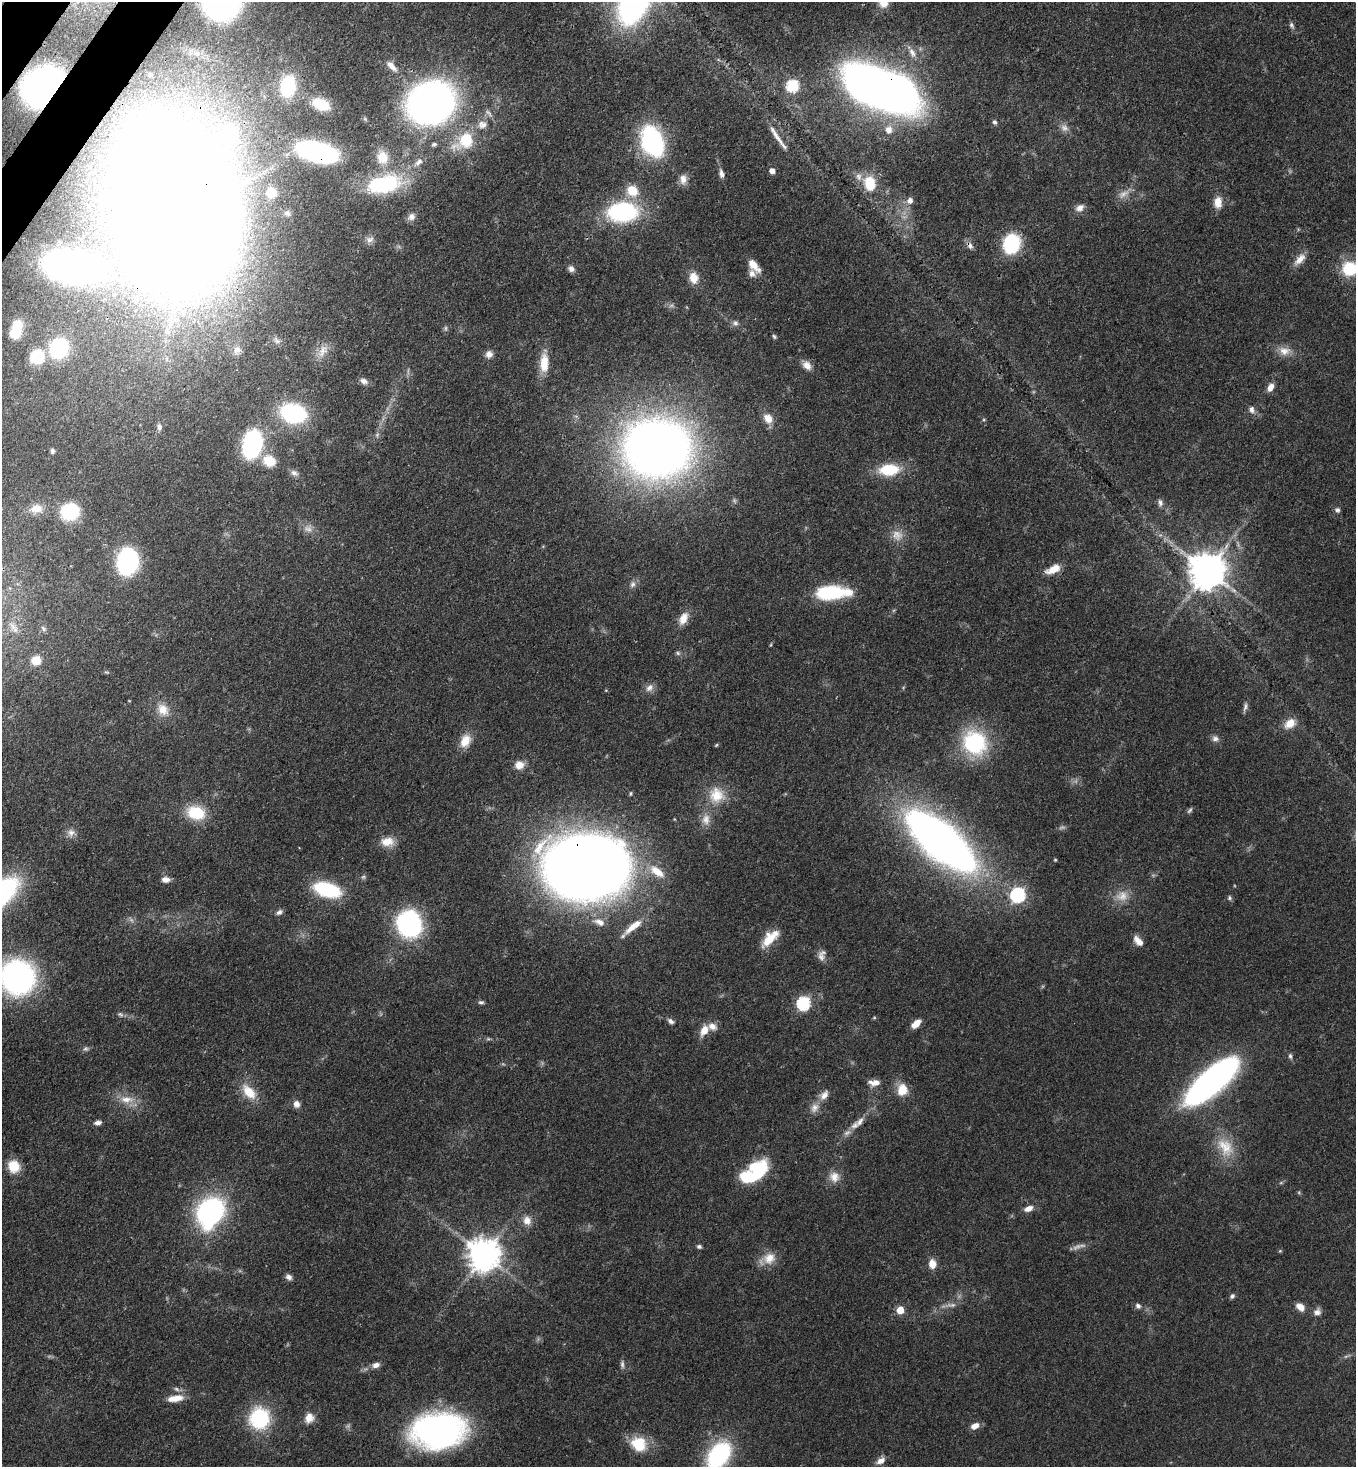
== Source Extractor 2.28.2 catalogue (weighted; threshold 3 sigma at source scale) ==
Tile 11 of 4 x 4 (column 3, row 3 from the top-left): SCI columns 2932-4285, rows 1527-2991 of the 6004 x 5981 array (HDU 1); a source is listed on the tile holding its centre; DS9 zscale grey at full resolution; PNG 1358 x 1469 px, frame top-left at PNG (2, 2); no overlay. Shown black and unused: <1% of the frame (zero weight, under 3 of 4 exposures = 7% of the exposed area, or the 3 px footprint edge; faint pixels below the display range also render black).
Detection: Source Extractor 2.28.2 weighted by HDU 2 'WHT'; one run over the whole footprint, this tile lists its part. Background 0.0725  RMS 0.0036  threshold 0.0164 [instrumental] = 3 sigma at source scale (4.5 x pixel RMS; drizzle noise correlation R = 1.50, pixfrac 1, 0.05/0.05 arcsec/px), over >= 5 px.
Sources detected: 185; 12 too faint to see at this stretch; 5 inside a brighter object's white glare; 1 long thin detection or spike segment (spike, bleed or trail) — not listed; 4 inside a brighter listed object's ellipse — not listed separately; the other 163 listed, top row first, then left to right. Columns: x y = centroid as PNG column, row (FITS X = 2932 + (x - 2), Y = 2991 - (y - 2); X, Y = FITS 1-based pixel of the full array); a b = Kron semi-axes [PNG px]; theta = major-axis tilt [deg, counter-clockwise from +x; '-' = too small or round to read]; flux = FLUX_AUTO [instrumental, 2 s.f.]
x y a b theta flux
883 3 13 12 - 4.2
1291 25 8 5 -62 0.96
912 53 15 8 -62 2.9
793 85 6 6 - 39
288 86 19 13 81 19
44 87 24 18 31 220
881 89 54 26 -22 420
431 103 29 25 29 270
321 104 18 11 -24 9.1
995 122 7 6 - 0.88
1064 128 12 10 -35 2.3
889 130 11 10 - 3.4
776 135 34 5 -57 3.6
465 141 28 18 35 14
652 141 26 17 -69 63
434 144 7 5 12 0.78
317 152 29 13 -15 95
382 157 21 16 -80 7.8
419 162 13 7 38 2.1
772 171 5 5 - 2.5
721 173 10 6 -79 1.5
859 177 11 8 -79 2.1
683 179 13 9 87 2.7
870 183 9 7 -74 17
384 184 46 22 12 30
632 191 16 14 -37 7.9
271 193 10 10 - 4.9
910 200 7 6 - 2.1
1218 202 14 10 -90 4.3
1080 208 12 9 38 2.4
622 212 34 21 3 41
287 213 8 7 - 1.1
411 217 11 9 45 1.8
176 218 97 76 82 1600
370 240 11 8 26 1.8
1011 244 13 11 72 38
970 245 11 7 -58 1.6
1300 259 19 9 47 3.6
754 265 17 8 -51 4.9
73 267 42 21 -10 180
571 269 9 7 -38 1.4
1350 269 16 15 - 15
694 278 13 10 -79 4.5
735 323 9 7 -46 1.3
15 333 13 12 - 7.5
774 337 6 4 -51 0.69
59 348 14 13 - 46
237 350 14 10 67 3.1
323 351 21 10 60 4.5
1284 351 17 12 -6 4.1
489 354 9 9 - 2.1
37 357 11 10 - 23
544 363 26 11 89 7.3
807 365 12 9 -48 2.9
364 381 10 7 -23 1.8
1270 387 10 7 59 2.8
1252 409 10 7 -72 1.8
293 413 20 15 -14 52
768 418 13 10 -51 4.2
984 420 5 3 - 0.37
159 427 8 6 -72 1.2
377 435 6 5 - 0.73
252 444 20 13 80 64
657 448 40 35 7 460
52 451 5 4 - 0.95
269 461 17 15 -30 7.9
889 470 24 13 2 13
294 473 11 8 -27 1.7
1160 503 10 7 -76 1.4
36 509 18 11 9 4.6
1337 510 7 6 - 0.98
70 512 13 11 16 32
897 535 16 15 - 4.3
128 562 15 11 81 98
1053 569 17 8 24 5.4
1207 570 11 10 - 980
632 584 10 8 72 1.5
832 592 33 13 2 28
683 618 17 10 65 4.2
43 629 9 6 -52 0.98
678 653 6 6 - 0.78
36 660 11 10 - 5.5
107 672 8 3 -5 0.51
649 688 13 9 41 2.3
1245 707 12 6 73 1.2
163 710 18 14 -51 6.1
1290 723 14 10 37 4.9
1215 738 9 8 - 1.6
465 741 17 12 66 5.3
975 743 30 28 -48 33
716 745 6 3 45 0.41
519 765 12 10 6 3.6
716 795 23 22 - 11
1190 810 9 5 50 0.75
196 813 23 17 -14 13
706 820 16 11 88 3.8
71 833 11 10 - 2.2
387 841 18 12 4 5
941 841 54 22 -40 330
1055 860 4 4 - 0.38
586 867 52 39 -2 750
657 871 23 10 -35 6.9
363 877 6 6 - 0.73
166 880 9 6 -2 2.5
327 890 24 12 -16 28
1018 895 7 6 - 81
1122 896 17 14 17 5.1
1229 898 7 6 - 0.76
279 912 9 6 37 1.2
599 922 15 8 -22 3
409 924 17 15 -67 83
633 926 29 8 38 6.7
770 938 23 10 45 8.5
1137 940 11 9 -73 2.5
821 957 16 9 -66 2.3
17 977 26 24 -54 120
481 1002 7 5 -7 0.81
803 1003 7 6 - 56
120 1014 9 5 -23 0.96
874 1018 6 4 19 0.39
671 1021 9 6 -36 1.3
916 1024 11 6 42 4.1
704 1030 12 8 64 4.6
1290 1056 7 5 -82 0.82
1211 1081 55 19 41 140
874 1083 15 8 0 2.9
902 1090 13 11 80 6.7
249 1092 25 13 -47 7.8
824 1095 15 9 52 3
127 1099 22 10 -2 5.2
296 1104 9 8 - 2
860 1121 17 8 53 3
98 1123 9 5 12 1.5
847 1133 13 7 26 2.1
1225 1147 31 20 -55 11
14 1166 14 12 -62 7.6
757 1175 31 9 39 15
834 1177 14 14 - 4
1028 1208 11 6 22 2.7
210 1212 30 23 58 69
527 1220 12 11 - 3.2
699 1247 6 5 - 0.84
1280 1251 5 4 - 0.4
484 1254 10 9 - 720
769 1258 18 15 24 5.7
932 1264 8 7 - 4.8
289 1277 8 6 -23 1.5
1232 1296 6 5 - 0.92
951 1305 15 6 2 2
1138 1306 7 6 - 1.2
1300 1307 11 8 -31 3.1
900 1310 5 5 - 9.2
1317 1312 10 9 - 1.8
622 1364 11 5 -86 1.1
376 1365 9 7 18 2
175 1398 20 8 8 5.3
259 1418 23 21 82 27
309 1418 12 11 - 3.7
975 1426 9 6 27 3.1
437 1431 35 22 5 170
639 1444 20 17 -38 11
719 1455 27 17 54 46
881 1461 12 7 33 2.5
Overlapping masked pixels (flux is a lower limit): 7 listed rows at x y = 44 87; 881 89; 317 152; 176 218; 970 245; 586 867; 1211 1081
Isophote crosses this tile's border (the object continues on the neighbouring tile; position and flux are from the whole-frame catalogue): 5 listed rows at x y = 883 3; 1350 269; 17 977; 437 1431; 719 1455